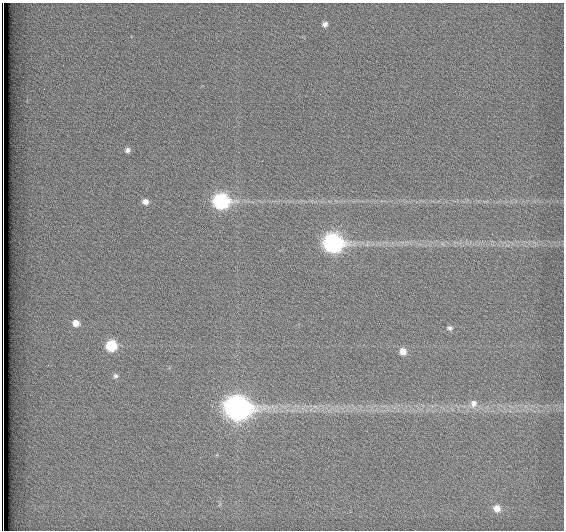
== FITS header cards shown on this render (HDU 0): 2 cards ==
NAXIS1  =                  562          / # of pixels in <axis direction>
NAXIS2  =                  528          / # of pixels in <axis direction>

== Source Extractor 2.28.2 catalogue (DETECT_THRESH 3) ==
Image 562 x 528 px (HDU 0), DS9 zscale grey, 1 PNG px = 1 image px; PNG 566 x 532 px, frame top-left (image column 1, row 528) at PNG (2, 3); no overlay
Background 1790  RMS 4.6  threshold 13.9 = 3 sigma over >= 5 px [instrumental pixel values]
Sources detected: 14; all 14 listed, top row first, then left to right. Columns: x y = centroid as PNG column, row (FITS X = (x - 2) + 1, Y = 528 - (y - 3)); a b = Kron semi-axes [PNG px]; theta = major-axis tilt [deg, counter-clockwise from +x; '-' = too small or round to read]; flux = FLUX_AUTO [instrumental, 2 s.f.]
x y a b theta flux
325 24 7 6 - 1200
128 150 7 6 - 1000
221 201 9 8 - 62000
145 202 7 7 - 1600
333 243 10 9 - 120000
76 323 8 7 - 2700
450 328 7 5 -6 720
111 346 7 7 - 16000
403 351 7 6 - 2400
115 376 7 6 - 810
473 403 11 9 72 2000
237 408 11 10 - 320000
497 508 7 7 - 2700
3 528 8 2 -90 1500
At the frame edge (FLAGS 8, measured only in part): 1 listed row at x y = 3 528